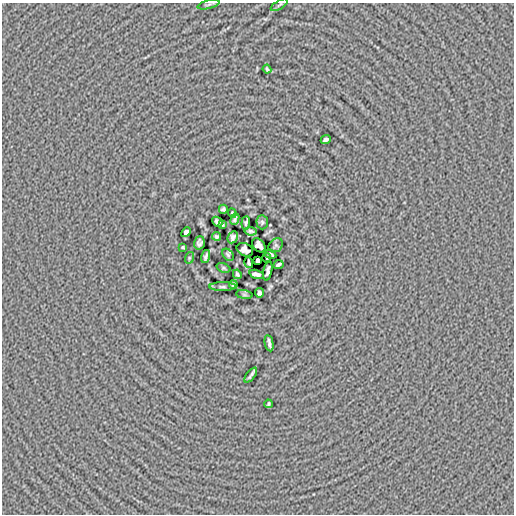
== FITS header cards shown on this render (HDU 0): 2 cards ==
NAXIS1  =                  512
NAXIS2  =                  512

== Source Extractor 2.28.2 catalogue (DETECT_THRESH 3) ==
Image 512 x 512 px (HDU 0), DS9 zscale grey, 1 PNG px = 1 image px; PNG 516 x 516 px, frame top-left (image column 1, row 512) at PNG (2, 3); each listed source drawn as its Kron ellipse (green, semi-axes under 4 px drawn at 4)
Background 1.19e-05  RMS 0.014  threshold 0.0425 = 3 sigma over >= 5 px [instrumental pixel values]
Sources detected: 39; all 39 listed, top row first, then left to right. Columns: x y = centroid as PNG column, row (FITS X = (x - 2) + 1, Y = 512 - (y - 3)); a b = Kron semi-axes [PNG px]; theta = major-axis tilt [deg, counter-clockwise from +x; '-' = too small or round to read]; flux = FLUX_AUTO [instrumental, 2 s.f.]
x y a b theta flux
209 4 11 3 14 1.6
279 5 10 3 30 1.5
267 69 4 3 - 1.3
326 139 5 3 - 2.1
223 209 4 4 - 1.8
232 213 5 2 - 1.2
235 219 6 3 68 1.8
217 222 6 4 -45 2.6
262 222 7 5 -88 1.4
246 223 7 3 84 1.8
222 225 3 3 - 1.3
251 231 6 3 -10 1.8
186 232 5 4 - 2.9
217 236 4 3 - 1.7
233 237 6 5 - 3
199 243 7 5 74 2.6
259 245 8 5 -48 4.7
276 245 8 6 46 1.4
183 247 3 2 - 0.99
245 250 8 6 -26 3.1
271 254 6 3 -30 1.5
228 255 7 4 -50 1.7
206 256 7 3 73 2.3
189 258 6 3 72 1.1
267 258 4 2 - 1.2
258 260 4 4 - 8.6
249 262 6 3 -76 1.4
278 264 5 3 - 2.2
223 268 7 4 -21 1.3
268 271 10 4 78 2.2
237 274 5 3 - 1.6
256 274 7 4 -16 3.3
233 285 4 3 - 1.8
223 287 13 4 0 2.6
259 293 5 4 - 2.1
244 295 8 4 -8 1.5
269 343 8 2 -79 2.4
251 375 9 2 51 2.2
268 404 4 3 - 1.2